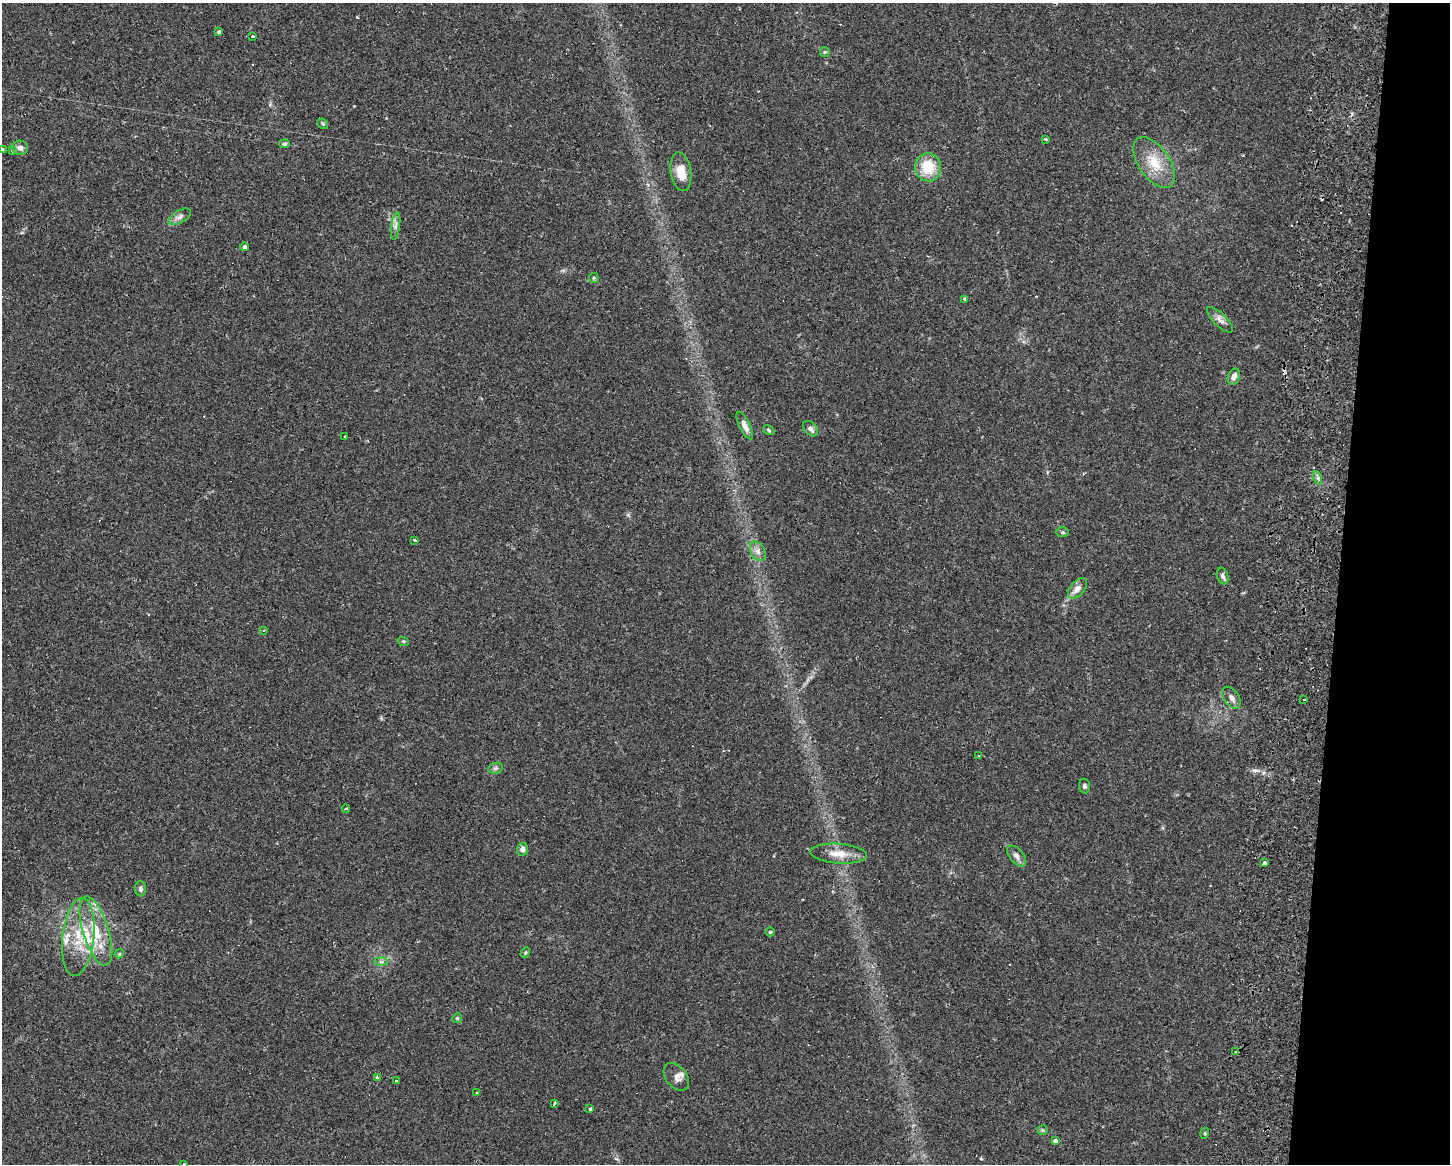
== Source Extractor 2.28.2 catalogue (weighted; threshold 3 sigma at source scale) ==
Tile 6 of 3 x 4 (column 3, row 2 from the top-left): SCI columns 3194-4641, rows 2344-3505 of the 4749 x 4707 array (HDU 1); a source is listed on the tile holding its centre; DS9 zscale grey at full resolution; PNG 1452 x 1166 px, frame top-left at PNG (2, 3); each listed source drawn as its Kron ellipse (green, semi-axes under 4 px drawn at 4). Shown black and unused: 8% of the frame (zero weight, under 2 of 3 exposures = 4% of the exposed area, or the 3 px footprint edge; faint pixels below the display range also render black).
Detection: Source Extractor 2.28.2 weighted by HDU 2 'WHT'; one run over the whole footprint, this tile lists its part. Background 0.0342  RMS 0.0051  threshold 0.0231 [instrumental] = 3 sigma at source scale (4.5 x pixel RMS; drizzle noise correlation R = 1.50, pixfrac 1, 0.05/0.05 arcsec/px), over >= 5 px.
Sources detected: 76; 12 cosmic-ray / hot-pixel residue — neither listed nor drawn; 4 inside a brighter listed object's ellipse — not listed separately; the other 60 listed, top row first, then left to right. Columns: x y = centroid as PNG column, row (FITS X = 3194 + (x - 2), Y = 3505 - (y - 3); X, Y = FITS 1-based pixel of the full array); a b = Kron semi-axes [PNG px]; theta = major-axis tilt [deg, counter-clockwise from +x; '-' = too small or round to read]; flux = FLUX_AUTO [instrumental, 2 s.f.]
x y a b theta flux
218 32 3 3 - 13
252 37 3 3 - 1.4
825 52 5 4 - 0.61
323 124 6 4 -44 0.69
1046 139 4 3 - 0.63
284 144 5 4 - 0.95
20 148 8 7 - 2
2 149 3 3 - 2.6
13 151 3 3 - 2.1
1154 162 29 15 -56 13
928 167 14 13 - 14
681 172 19 10 -81 8.3
180 217 12 6 31 2.2
396 226 13 4 82 1.7
245 247 4 4 - 1.4
594 278 5 5 - 0.64
965 299 3 3 - 2.9
1220 320 17 6 -44 2.6
1234 377 8 6 68 2.6
745 426 15 5 -64 3.2
810 429 9 6 -47 2.1
769 430 6 4 -29 0.71
345 436 3 3 - 3.4
1318 478 7 4 -72 1
1063 532 6 5 - 0.84
415 540 3 3 - 1.8
758 551 10 7 -58 2.4
1223 576 8 5 -73 1.6
1077 588 12 7 48 3.5
263 630 4 2 - 0.66
403 641 6 3 -18 0.53
1232 698 12 7 -56 2.7
1304 699 3 2 - 0.66
979 755 4 2 - 0.46
496 768 7 5 11 1.1
1084 786 7 5 -82 1
346 809 4 3 - 1.2
523 849 6 5 - 2.1
838 854 28 10 -4 7.3
1016 856 12 7 -50 2.2
1264 863 4 3 - 1.8
140 889 7 5 -86 1.2
96 931 36 13 -73 17
770 932 4 4 - 0.65
78 937 39 16 84 20
525 953 5 4 - 0.68
119 954 4 3 - 0.51
381 962 7 4 -2 0.99
457 1018 5 4 - 0.69
1236 1052 3 3 - 1.1
377 1077 3 3 - 1.8
676 1077 16 10 -51 3.1
396 1081 3 2 - 0.77
477 1092 3 3 - 0.93
554 1104 3 2 - 3.5
590 1109 4 3 - 2.3
1042 1130 5 4 - 0.67
1205 1133 5 3 - 0.5
1055 1141 4 4 - 1.8
183 1164 3 3 - 3.6
Isophote crosses this tile's border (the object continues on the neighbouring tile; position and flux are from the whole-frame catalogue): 2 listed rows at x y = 2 149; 183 1164